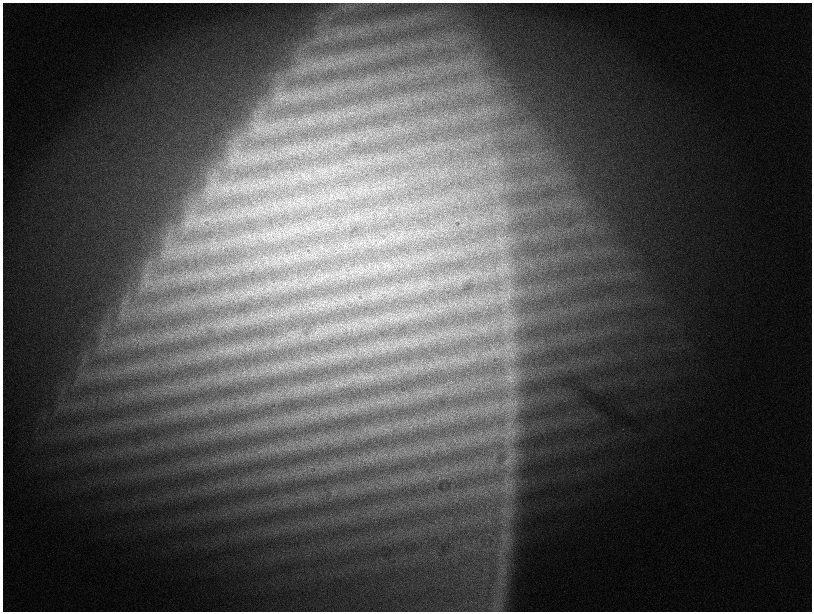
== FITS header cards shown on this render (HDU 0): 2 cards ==
NAXIS1  =                 1619
NAXIS2  =                 1219

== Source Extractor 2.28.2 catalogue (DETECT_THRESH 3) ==
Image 1619 x 1219 px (HDU 0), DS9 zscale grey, zoomed out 1/2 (1 PNG px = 2 x 2 image px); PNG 814 x 614 px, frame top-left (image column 2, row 1218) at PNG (3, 3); no overlay
Background 1520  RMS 69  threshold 208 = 3 sigma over >= 5 px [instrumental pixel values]
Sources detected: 143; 2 cannot appear on this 1/2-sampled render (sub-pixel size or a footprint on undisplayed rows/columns) and are not listed; the other 141 listed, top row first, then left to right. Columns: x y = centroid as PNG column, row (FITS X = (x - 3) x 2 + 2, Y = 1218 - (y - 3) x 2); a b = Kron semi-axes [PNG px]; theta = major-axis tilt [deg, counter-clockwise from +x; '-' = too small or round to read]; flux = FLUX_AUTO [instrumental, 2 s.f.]
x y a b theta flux
297 71 4 2 - 14000
477 89 7 2 41 25000
281 99 13 8 49 160000
334 116 6 2 58 21000
321 119 8 3 73 27000
308 121 3 2 - 15000
255 126 20 14 64 320000
335 142 4 2 - 12000
233 143 4 2 - 13000
241 156 4 2 - 14000
232 158 11 8 53 150000
380 158 3 2 - 12000
240 159 10 4 -36 64000
275 181 5 2 - 24000
257 184 4 2 - 16000
244 185 6 3 -55 34000
248 186 6 3 -88 37000
234 187 5 3 - 22000
258 187 7 2 45 25000
226 188 4 2 - 16000
245 189 4 2 - 12000
213 219 5 1 - 10000
191 221 19 9 -25 220000
204 221 12 3 64 48000
319 225 5 2 - 17000
268 234 4 3 - 18000
254 237 4 2 - 13000
168 238 4 4 - 25000
360 243 4 3 - 17000
169 245 10 3 -14 49000
347 245 5 1 - 9700
168 252 13 6 20 130000
281 256 6 4 15 38000
288 257 6 2 26 26000
274 260 6 2 54 22000
256 261 5 3 - 19000
266 261 5 4 - 35000
402 264 6 2 51 18000
250 269 3 2 - 8600
358 271 7 3 -32 37000
506 272 4 3 - 22000
342 273 6 3 30 33000
209 274 6 2 11 17000
146 275 7 4 -31 43000
326 276 9 5 -54 53000
187 277 3 3 - 13000
468 277 7 4 76 26000
144 280 10 3 88 51000
284 284 5 3 - 30000
291 284 6 2 -32 18000
299 284 3 2 - 11000
423 285 7 2 45 23000
404 287 5 2 - 20000
258 289 8 4 53 52000
267 290 8 7 - 92000
248 292 11 6 -28 100000
381 293 6 4 18 35000
239 294 13 6 53 100000
508 295 8 2 -61 23000
229 297 8 3 34 42000
354 297 6 3 -12 26000
338 299 5 2 - 12000
353 301 3 2 - 8600
332 303 6 4 -67 41000
455 303 3 2 - 12000
125 304 4 3 - 20000
319 304 5 2 - 20000
444 306 3 2 - 12000
303 309 6 2 -50 20000
306 309 5 4 - 37000
435 309 4 2 - 15000
290 310 5 3 - 31000
439 310 7 3 58 27000
273 313 3 3 - 15000
123 314 6 2 -32 19000
277 315 3 2 - 12000
251 316 6 3 -1 30000
390 319 4 3 - 19000
249 320 7 2 -18 32000
243 321 3 3 - 19000
510 321 6 4 39 49000
234 323 9 7 1 100000
509 324 5 3 - 32000
231 325 14 3 -9 71000
341 325 3 3 - 11000
504 325 4 2 - 14000
349 326 5 3 - 21000
315 332 6 4 43 43000
298 335 4 2 - 14000
315 335 6 3 46 34000
288 336 6 4 49 42000
294 338 7 3 63 39000
276 339 4 2 - 13000
279 341 4 2 - 15000
417 341 5 3 - 31000
407 343 10 4 -19 77000
400 344 7 3 -8 39000
257 345 5 3 - 24000
391 346 3 2 - 16000
386 347 7 3 -31 38000
509 347 20 10 15 260000
241 348 4 2 - 19000
250 348 3 2 - 11000
221 351 7 3 32 40000
228 351 8 4 86 46000
511 355 19 7 33 170000
207 356 4 2 - 14000
185 358 4 2 - 12000
318 360 9 3 89 35000
295 362 4 2 - 15000
308 362 4 3 - 18000
286 363 8 3 -40 34000
298 364 4 2 - 11000
415 367 9 3 26 46000
278 368 4 3 - 28000
395 370 4 2 - 11000
260 371 8 4 -42 42000
267 371 6 3 -56 27000
513 374 19 12 -47 240000
237 376 6 3 59 25000
222 378 6 1 0 13000
508 378 16 13 -53 270000
373 379 5 2 - 18000
362 381 6 5 - 45000
348 382 6 3 -13 31000
437 391 4 2 - 11000
399 397 4 2 - 13000
386 401 8 3 50 33000
381 402 5 3 - 24000
226 405 4 2 - 17000
511 405 25 23 39 550000
354 406 8 2 89 21000
207 412 3 2 - 10000
428 421 3 2 - 12000
385 429 4 2 - 15000
510 432 26 18 -9 500000
508 461 33 19 62 640000
510 485 27 10 -62 340000
506 488 21 13 -80 380000
509 514 14 8 71 190000
505 541 4 3 - 31000
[2 sub-pixel or undisplayed-footprint detections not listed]